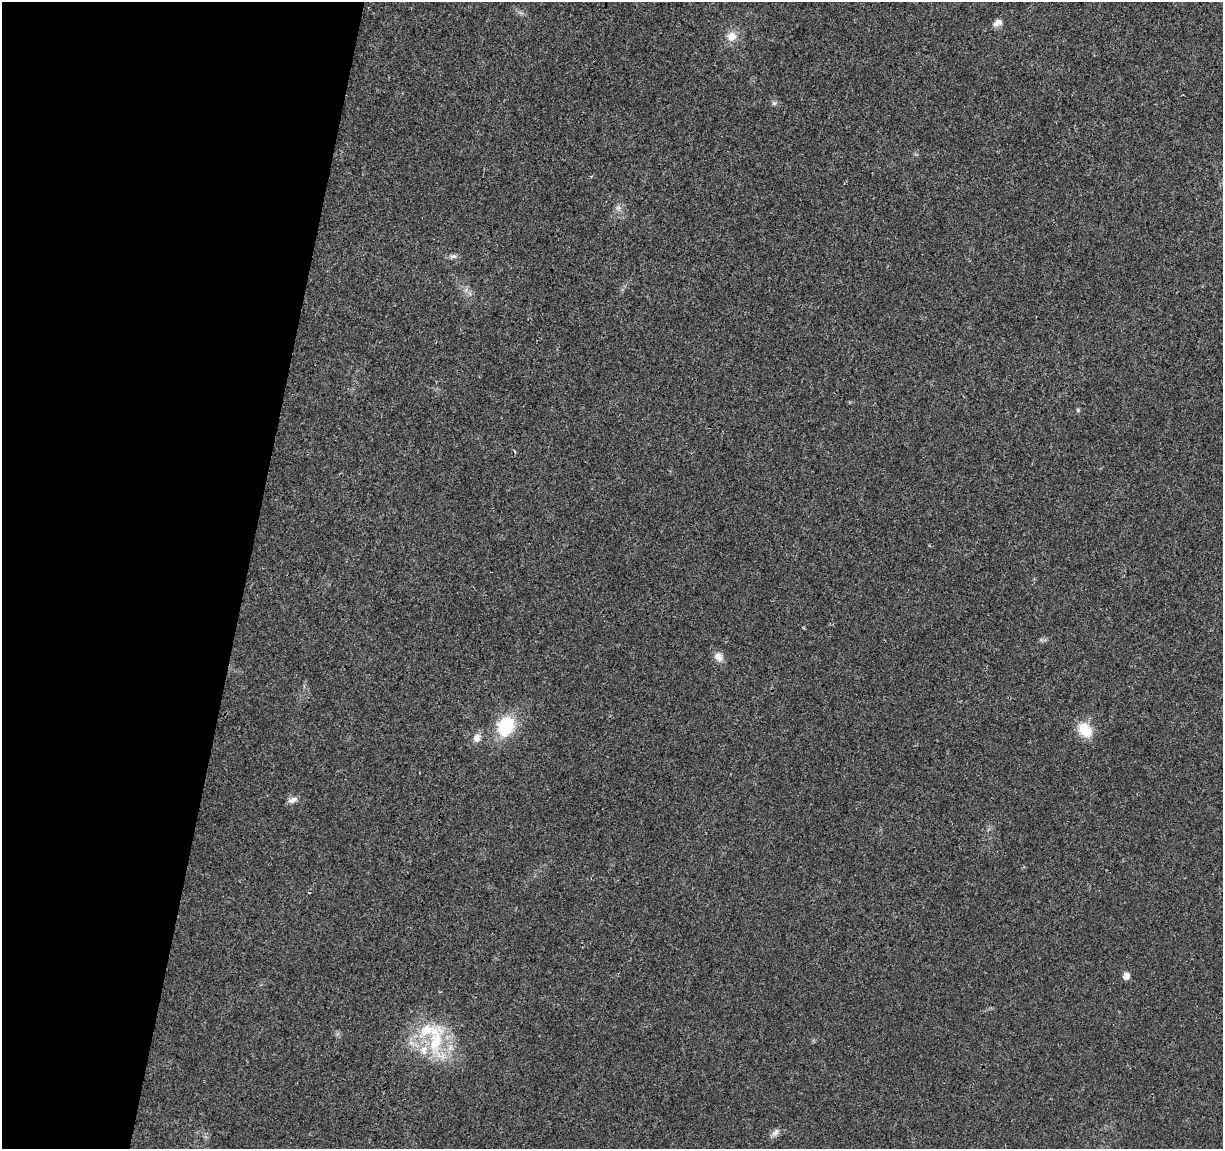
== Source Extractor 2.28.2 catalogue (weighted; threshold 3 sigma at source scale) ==
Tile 9 of 4 x 4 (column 1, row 3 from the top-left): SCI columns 6-1226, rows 1379-2525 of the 4900 x 5106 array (HDU 1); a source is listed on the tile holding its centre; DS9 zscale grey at full resolution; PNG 1225 x 1151 px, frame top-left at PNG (2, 2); no overlay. Shown black and unused: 20% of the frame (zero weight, under 3 of 4 exposures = <1% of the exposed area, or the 3 px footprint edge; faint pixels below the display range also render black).
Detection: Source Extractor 2.28.2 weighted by HDU 2 'WHT'; one run over the whole footprint, this tile lists its part. Background 0.0199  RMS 0.0029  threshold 0.0128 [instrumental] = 3 sigma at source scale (4.5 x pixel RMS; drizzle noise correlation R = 1.50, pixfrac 1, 0.0396/0.0396 arcsec/px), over >= 5 px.
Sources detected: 17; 1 cosmic-ray / hot-pixel residue — not listed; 2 inside a brighter listed object's ellipse — not listed separately; the other 14 listed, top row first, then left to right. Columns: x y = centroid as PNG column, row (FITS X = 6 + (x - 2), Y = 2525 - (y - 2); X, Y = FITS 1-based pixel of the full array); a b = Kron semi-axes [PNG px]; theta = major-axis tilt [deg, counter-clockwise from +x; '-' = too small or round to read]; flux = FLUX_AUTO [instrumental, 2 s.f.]
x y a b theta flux
998 23 12 8 27 1.5
732 36 12 12 - 3.1
774 103 7 6 - 0.58
618 208 7 4 0 0.68
453 256 10 6 5 0.89
1078 410 6 4 -72 0.35
718 657 13 10 -45 1.8
505 726 21 17 62 13
1085 730 19 13 -52 6.2
476 738 11 9 76 1.7
293 800 12 7 24 1.4
1126 976 8 8 - 1.4
436 1041 50 18 86 15
775 1133 12 5 37 1.1